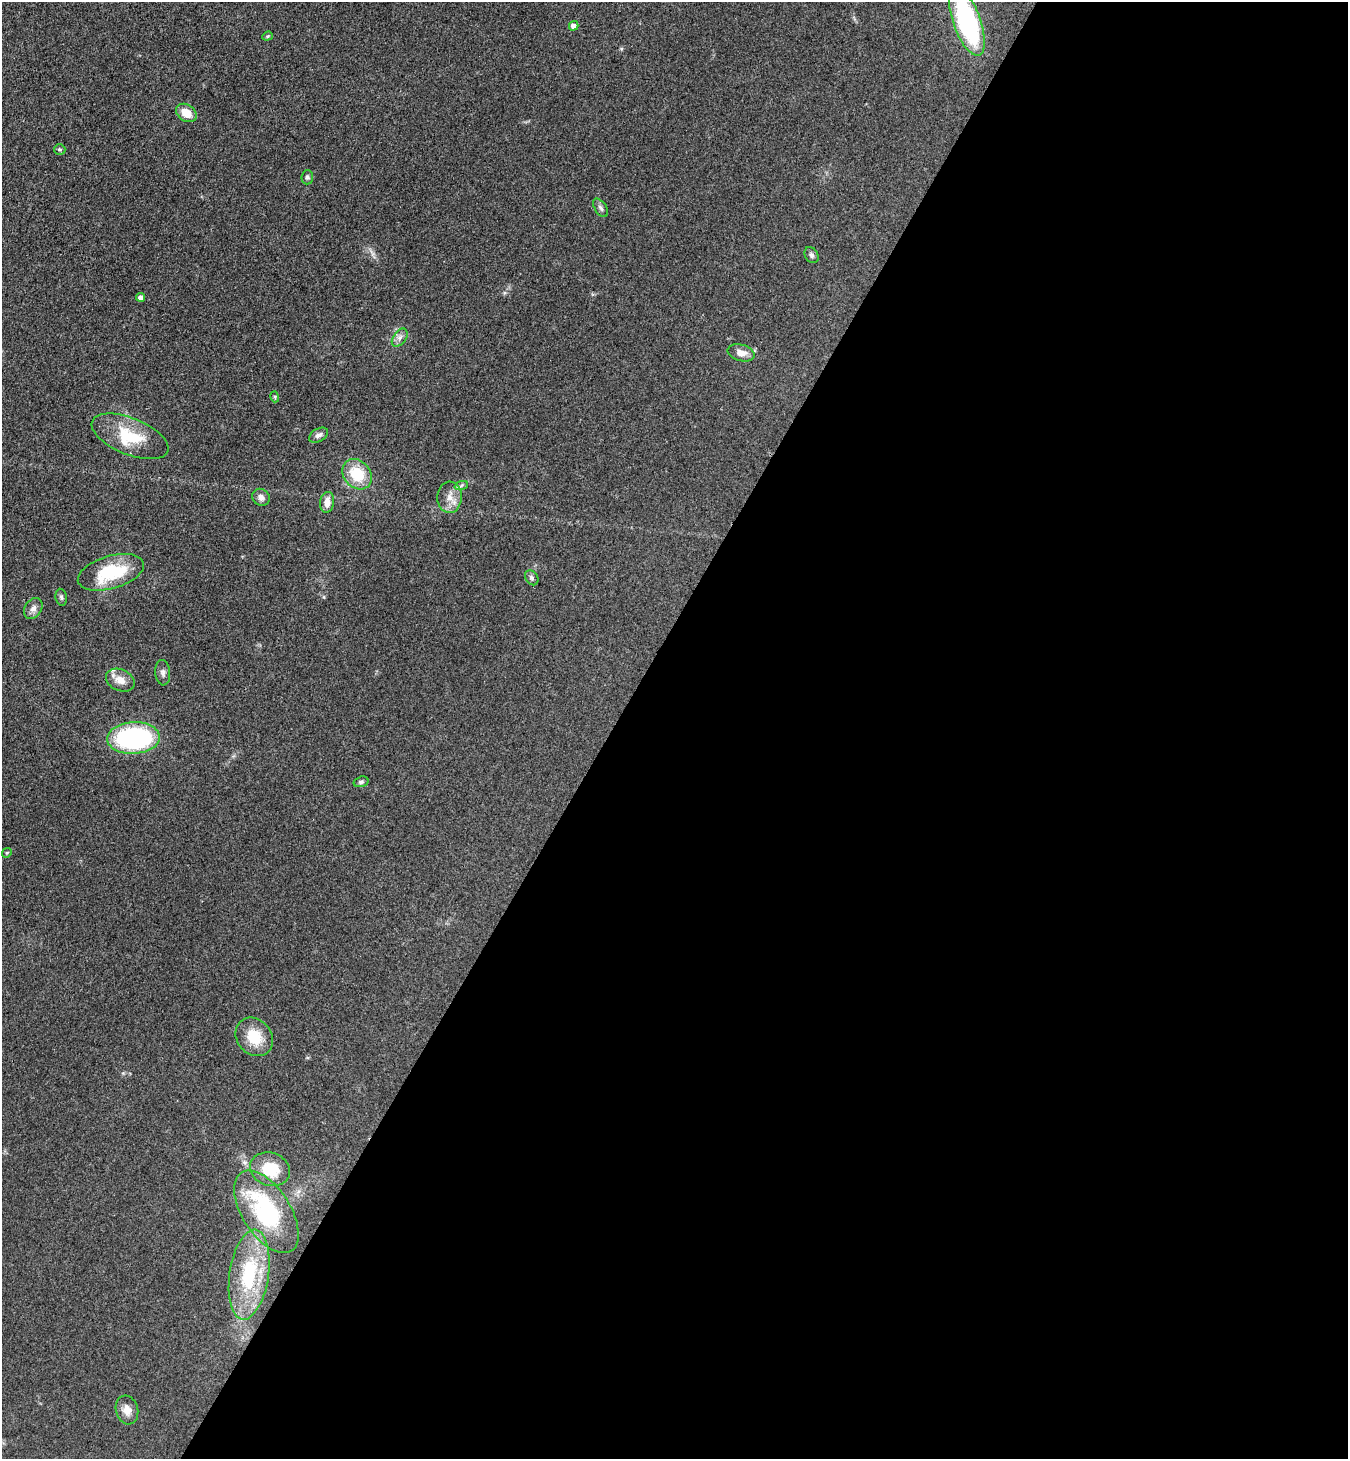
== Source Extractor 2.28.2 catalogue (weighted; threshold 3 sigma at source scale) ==
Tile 12 of 4 x 4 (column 4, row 3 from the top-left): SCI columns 4236-5581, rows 1492-2948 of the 5919 x 5897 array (HDU 1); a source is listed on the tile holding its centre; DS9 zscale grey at full resolution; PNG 1350 x 1461 px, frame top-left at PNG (2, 2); each listed source drawn as its Kron ellipse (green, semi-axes under 4 px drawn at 4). Shown black and unused: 55% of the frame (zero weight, under 3 of 4 exposures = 5% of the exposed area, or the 3 px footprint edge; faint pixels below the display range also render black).
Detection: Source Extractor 2.28.2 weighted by HDU 2 'WHT'; one run over the whole footprint, this tile lists its part. Background 0.141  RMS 0.0079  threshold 0.0354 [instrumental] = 3 sigma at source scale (4.5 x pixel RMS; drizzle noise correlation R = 1.50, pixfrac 1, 0.05/0.05 arcsec/px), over >= 5 px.
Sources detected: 35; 2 inside a brighter listed object's ellipse — not listed separately; the other 33 listed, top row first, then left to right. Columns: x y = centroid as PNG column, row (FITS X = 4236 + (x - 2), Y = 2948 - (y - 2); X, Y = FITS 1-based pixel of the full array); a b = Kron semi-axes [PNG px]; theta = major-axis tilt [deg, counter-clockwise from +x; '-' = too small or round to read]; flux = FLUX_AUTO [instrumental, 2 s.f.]
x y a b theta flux
967 22 36 13 -70 120
574 26 5 4 - 4.3
267 36 5 4 - 1
186 113 11 8 -35 11
60 149 5 5 - 1.4
307 177 7 6 - 1.9
601 208 10 6 -57 2.4
811 255 9 6 -58 2.2
141 297 4 4 - 3.8
400 338 10 6 53 3.5
741 353 14 8 -15 6.4
275 397 5 3 - 0.95
318 435 10 6 31 3.5
130 436 41 18 -22 34
357 474 16 13 -48 26
461 486 7 4 21 1.4
261 497 9 8 - 4.2
450 497 16 12 88 9
327 502 10 7 81 6.7
111 572 34 16 16 47
532 578 8 6 -57 2
61 597 8 5 -80 1.8
33 608 11 8 56 4.1
163 673 13 7 -85 3
120 680 15 10 -24 8.2
134 738 26 16 3 110
361 782 7 5 15 1.6
7 853 5 4 - 0.84
254 1037 21 17 -48 20
270 1169 20 16 -19 28
266 1212 46 24 -57 92
249 1275 45 19 82 61
127 1410 14 11 -74 7.1
Isophote crosses this tile's border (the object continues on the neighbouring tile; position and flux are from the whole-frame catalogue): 1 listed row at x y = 967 22